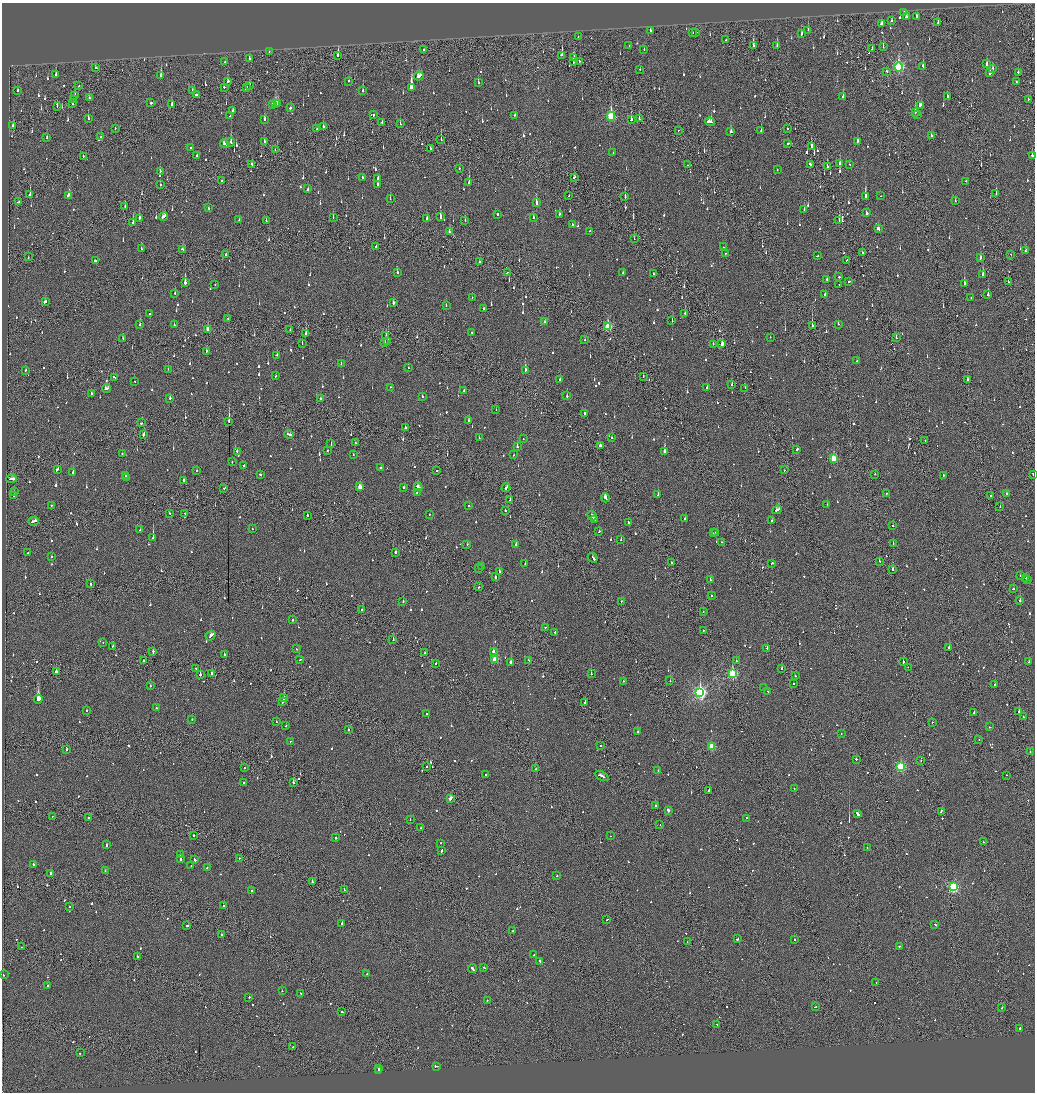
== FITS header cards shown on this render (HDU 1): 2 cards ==
NAXIS1  =                 2065
NAXIS2  =                 2180

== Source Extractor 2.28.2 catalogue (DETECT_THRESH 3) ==
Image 2065 x 2180 px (HDU 1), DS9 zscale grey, zoomed out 1/2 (1 PNG px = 2 x 2 image px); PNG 1037 x 1094 px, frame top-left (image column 1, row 2179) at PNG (2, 3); each listed source drawn as its Kron ellipse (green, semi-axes under 4 px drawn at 4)
Background -0.117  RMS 0.065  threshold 0.196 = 3 sigma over >= 5 px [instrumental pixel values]
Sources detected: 1282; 62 cannot appear on this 1/2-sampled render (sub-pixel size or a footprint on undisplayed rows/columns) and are neither listed nor drawn; of the other 1220, the 500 brightest by FLUX_AUTO listed and drawn (720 fainter detections omitted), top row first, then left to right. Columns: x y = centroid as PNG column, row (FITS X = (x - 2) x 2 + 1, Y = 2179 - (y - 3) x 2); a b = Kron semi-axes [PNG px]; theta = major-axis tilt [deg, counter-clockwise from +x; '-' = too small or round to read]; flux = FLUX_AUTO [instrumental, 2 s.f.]
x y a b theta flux
904 13 3 2 - 66
906 17 3 2 - 74
916 17 3 2 - 100
892 20 2 2 - 190
881 23 4 2 - 98
938 23 3 1 - 66
650 30 2 2 - 58
808 30 2 2 - 120
696 32 2 2 - 110
693 33 2 2 - 98
801 34 3 2 - 58
578 37 2 2 - 68
726 40 2 1 - 48
629 46 2 2 - 77
753 46 4 2 - 580
777 46 3 2 - 150
883 47 2 1 - 79
644 49 2 2 - 56
872 49 2 2 - 300
423 50 2 1 - 68
269 51 2 1 - 55
338 55 3 1 - 280
562 55 3 2 - 180
249 58 3 2 - 52
573 58 2 1 - 60
579 61 2 1 - 92
225 62 2 2 - 53
573 62 2 1 - 91
987 64 3 2 - 95
923 66 2 2 - 170
899 67 4 3 - 1700
96 68 3 2 - 63
640 69 2 2 - 72
992 69 3 2 - 93
886 71 2 2 - 64
1018 72 3 2 - 58
990 73 3 2 - 150
56 74 2 2 - 92
161 75 3 2 - 240
419 76 5 3 - 200
349 81 2 2 - 83
227 82 3 2 - 320
478 82 3 2 - 69
1017 82 2 2 - 51
249 85 2 2 - 100
79 86 2 2 - 83
224 87 2 2 - 240
411 87 4 2 - 2800
246 88 3 2 - 210
192 90 3 2 - 62
18 91 2 2 - 77
363 91 2 2 - 56
75 95 2 2 - 68
196 95 2 2 - 130
843 96 2 2 - 190
947 96 3 2 - 60
89 98 2 2 - 93
1028 99 2 2 - 94
74 100 2 2 - 200
73 103 2 2 - 280
151 103 2 2 - 100
276 103 3 3 - 160
278 103 4 2 - 89
272 104 3 2 - 220
172 105 3 2 - 97
920 105 4 2 - 110
57 106 3 2 - 110
291 108 2 2 - 550
233 110 2 2 - 99
915 112 3 2 - 180
373 115 3 2 - 59
515 115 2 2 - 71
918 115 2 2 - 53
230 116 4 2 - 120
611 116 4 3 - 1100
88 119 3 2 - 220
264 119 3 2 - 160
639 119 3 2 - 130
631 120 3 2 - 180
382 122 2 2 - 47
710 122 5 3 - 190
400 124 2 2 - 74
13 125 3 2 - 140
323 127 2 2 - 81
115 128 2 1 - 49
317 129 2 2 - 51
787 129 2 1 - 51
678 130 2 1 - 57
761 131 2 2 - 60
731 132 3 2 - 110
931 136 2 2 - 110
100 137 3 2 - 90
47 138 2 2 - 56
441 140 3 1 - 120
264 141 3 2 - 63
857 141 4 2 - 120
231 142 4 2 - 98
788 143 3 2 - 72
225 144 5 3 - 160
811 146 3 1 - 370
191 148 2 2 - 54
431 149 2 2 - 130
275 150 2 1 - 49
613 153 2 2 - 67
1032 155 2 2 - 180
197 156 2 2 - 77
83 157 3 1 - 62
252 164 2 2 - 63
810 164 4 2 - 130
840 164 3 2 - 160
849 164 2 2 - 140
688 165 2 2 - 75
827 166 3 2 - 77
459 168 2 2 - 54
777 170 2 2 - 53
160 171 2 2 - 54
362 177 2 2 - 90
574 177 2 2 - 110
378 178 4 2 - 140
221 180 2 2 - 75
966 181 2 2 - 77
469 182 2 2 - 270
160 185 2 2 - 67
378 185 3 2 - 140
308 189 3 2 - 95
996 194 2 1 - 50
30 195 2 2 - 310
69 195 4 2 - 210
569 196 2 2 - 79
625 196 3 2 - 150
881 196 2 1 - 47
865 197 3 2 - 740
390 199 3 1 - 54
955 201 2 2 - 61
19 202 4 2 - 100
536 202 4 2 - 600
125 207 2 1 - 55
208 208 2 2 - 70
804 209 2 2 - 57
867 213 3 2 - 610
497 214 2 2 - 240
559 214 2 2 - 68
164 216 4 3 - 130
333 217 2 2 - 72
440 217 3 2 - 400
534 217 2 2 - 150
139 218 3 2 - 73
427 218 3 2 - 190
239 220 2 2 - 60
465 220 2 2 - 100
839 220 3 1 - 92
266 221 2 1 - 61
133 223 2 2 - 130
572 224 2 2 - 92
878 229 3 2 - 160
590 231 2 2 - 52
449 232 3 2 - 110
634 239 2 2 - 56
376 246 2 2 - 360
724 247 2 2 - 48
141 249 2 2 - 91
183 249 3 2 - 130
1025 251 2 2 - 47
862 253 2 2 - 91
226 254 3 2 - 210
725 254 2 2 - 50
1011 255 2 2 - 160
817 256 2 2 - 64
28 257 2 1 - 66
980 258 3 2 - 100
95 260 2 2 - 150
847 260 2 2 - 73
479 261 2 1 - 130
397 272 3 2 - 120
507 272 3 2 - 86
623 273 2 2 - 47
653 274 2 2 - 48
983 275 3 2 - 370
839 277 2 2 - 200
827 280 3 2 - 74
849 281 2 2 - 190
1008 282 2 1 - 58
185 283 3 2 - 430
964 283 3 2 - 260
215 285 2 2 - 51
839 285 2 1 - 62
175 293 2 2 - 94
825 295 3 2 - 120
988 295 3 2 - 210
472 297 2 1 - 49
971 298 2 1 - 74
45 302 3 2 - 72
393 303 2 2 - 630
446 306 2 2 - 64
483 309 2 2 - 80
150 314 2 2 - 56
685 314 2 2 - 76
228 318 2 2 - 60
672 321 2 2 - 78
545 322 2 2 - 99
174 324 2 2 - 73
838 324 2 2 - 74
140 325 2 2 - 260
812 326 2 1 - 440
608 327 3 3 - 740
208 329 3 2 - 170
290 329 2 2 - 47
472 332 2 2 - 120
306 333 4 2 - 150
386 335 2 1 - 56
770 337 2 2 - 77
123 338 2 1 - 62
896 338 2 1 - 120
585 340 2 2 - 54
388 341 3 1 - 360
385 342 2 2 - 95
302 344 2 2 - 77
713 344 2 2 - 110
722 344 3 2 - 97
206 351 3 1 - 100
277 355 2 2 - 47
857 361 2 2 - 70
341 363 2 2 - 49
408 368 2 2 - 63
168 369 2 2 - 51
25 370 2 2 - 57
525 370 3 2 - 370
276 376 2 2 - 81
643 376 2 1 - 120
114 377 3 2 - 200
560 380 2 2 - 71
968 380 3 2 - 84
134 381 2 2 - 56
732 385 2 2 - 170
391 387 2 2 - 62
707 387 2 2 - 63
745 388 2 1 - 50
107 389 4 2 - 220
464 391 2 2 - 110
91 393 2 2 - 400
567 396 2 2 - 89
422 397 2 2 - 470
170 398 2 2 - 200
320 399 2 2 - 89
496 410 2 2 - 77
585 414 2 2 - 87
229 421 4 2 - 140
468 421 2 2 - 110
141 423 2 2 - 79
405 428 2 2 - 210
144 434 4 2 - 190
289 434 5 2 - 220
479 438 2 2 - 61
612 438 3 2 - 190
523 439 2 2 - 48
925 440 2 2 - 64
355 442 2 1 - 100
331 444 2 2 - 49
600 446 3 2 - 72
517 447 2 2 - 140
797 449 2 2 - 160
327 450 2 2 - 85
237 451 2 2 - 50
664 451 3 2 - 460
122 453 2 2 - 53
353 454 2 1 - 51
514 455 2 1 - 80
834 459 3 3 - 550
232 461 2 2 - 63
244 465 2 2 - 69
381 468 2 2 - 52
57 469 3 2 - 100
784 470 2 1 - 66
197 471 2 2 - 51
437 471 2 2 - 63
73 472 2 2 - 190
260 474 2 2 - 340
875 474 2 1 - 51
1033 474 3 1 - 120
943 475 2 2 - 63
126 476 3 2 - 90
126 477 3 2 - 130
12 479 5 2 - 210
184 480 3 2 - 100
360 487 3 3 - 180
404 487 2 2 - 80
418 487 4 2 - 130
223 488 2 2 - 67
506 488 4 2 - 170
14 492 2 2 - 130
417 493 2 2 - 60
886 493 2 2 - 52
1007 493 2 2 - 75
658 495 2 2 - 160
991 495 2 2 - 71
14 496 2 2 - 49
605 498 5 2 - 500
510 499 3 1 - 170
827 504 2 2 - 61
51 506 2 2 - 130
469 506 2 2 - 57
1000 507 2 2 - 56
777 510 5 2 - 300
505 511 2 2 - 60
169 513 2 2 - 57
185 513 2 2 - 53
429 514 2 2 - 54
307 515 2 2 - 56
592 516 5 2 - 250
685 519 2 2 - 51
595 520 3 2 - 170
34 521 5 2 - 140
772 521 2 2 - 90
628 522 2 2 - 56
893 526 2 2 - 51
252 529 2 2 - 62
140 530 2 2 - 66
599 531 2 2 - 52
715 532 2 1 - 92
713 533 2 2 - 53
153 538 2 2 - 790
621 540 2 2 - 76
721 542 2 1 - 63
893 543 2 1 - 48
467 544 2 2 - 87
516 544 2 2 - 120
28 552 2 2 - 70
395 552 2 2 - 210
52 556 2 2 - 47
593 558 5 2 - 210
879 561 2 2 - 51
672 562 2 2 - 170
772 563 2 2 - 53
525 564 2 2 - 67
481 566 2 1 - 260
479 568 2 2 - 100
892 570 3 2 - 190
499 571 2 2 - 220
1020 575 2 2 - 68
495 577 2 2 - 140
1026 578 2 2 - 60
710 580 2 2 - 71
1028 580 2 2 - 240
91 584 2 2 - 81
479 587 3 2 - 70
1013 589 2 2 - 52
711 596 2 2 - 62
1020 600 2 2 - 410
403 601 2 2 - 73
621 601 2 2 - 60
362 609 2 2 - 120
703 611 2 1 - 53
292 620 2 2 - 220
545 627 2 2 - 47
703 630 2 1 - 59
555 632 2 2 - 59
211 636 5 2 - 290
393 640 2 1 - 64
103 642 2 2 - 57
112 646 2 2 - 54
949 647 2 2 - 170
767 648 3 1 - 230
296 649 2 2 - 58
153 651 3 2 - 150
493 651 2 2 - 160
425 653 2 2 - 52
224 654 2 2 - 110
495 659 3 3 - 460
144 660 2 2 - 66
300 660 2 2 - 74
529 660 4 2 - 110
736 661 2 1 - 56
903 661 3 2 - 140
511 662 2 2 - 2800
1029 662 2 2 - 79
436 664 2 2 - 52
908 667 2 2 - 49
196 668 2 1 - 86
782 668 2 2 - 170
56 672 3 2 - 120
212 673 3 2 - 100
591 674 2 2 - 270
732 674 3 3 - 1200
200 675 2 2 - 360
795 676 2 1 - 47
623 681 2 2 - 53
670 681 2 2 - 84
793 684 2 1 - 220
995 684 2 2 - 50
150 686 2 2 - 54
764 688 2 2 - 49
767 691 2 2 - 77
700 692 4 3 - 2800
284 698 3 2 - 130
38 699 4 2 - 2700
283 701 4 2 - 210
585 702 3 2 - 120
156 708 2 2 - 72
87 710 2 2 - 59
1019 712 2 2 - 550
427 713 2 1 - 67
974 713 2 2 - 240
1023 717 2 2 - 53
192 720 2 2 - 140
276 722 2 2 - 58
932 722 2 1 - 58
286 726 2 2 - 55
990 727 2 2 - 98
348 730 2 2 - 160
638 732 2 2 - 93
841 734 2 2 - 57
979 739 2 1 - 54
290 741 2 2 - 59
601 746 2 1 - 54
712 746 3 3 - 570
67 749 2 2 - 120
1030 751 2 2 - 96
856 759 2 2 - 170
921 761 2 1 - 110
427 766 2 2 - 57
901 767 3 3 - 1200
244 768 2 2 - 70
536 769 3 2 - 140
658 770 2 2 - 91
486 774 2 2 - 83
1006 775 2 2 - 73
602 776 7 2 -26 270
244 783 2 1 - 61
293 783 2 2 - 180
794 789 2 2 - 130
709 791 2 2 - 330
450 798 4 2 - 380
655 806 2 2 - 140
668 810 2 2 - 48
941 811 2 1 - 98
857 814 4 2 - 280
52 816 2 1 - 68
88 817 2 1 - 200
746 818 2 2 - 160
410 820 2 2 - 71
660 824 2 1 - 54
421 828 2 2 - 72
194 835 2 2 - 50
610 836 2 1 - 50
336 838 2 2 - 150
983 842 2 1 - 47
441 843 2 2 - 48
106 845 3 2 - 88
867 848 2 1 - 54
442 850 3 2 - 140
180 855 3 2 - 160
180 858 3 2 - 200
239 858 2 2 - 72
195 859 3 2 - 110
33 864 2 2 - 240
191 865 2 2 - 63
207 867 2 2 - 76
105 871 2 2 - 50
51 873 2 1 - 2400
557 876 2 2 - 120
312 882 3 2 - 230
953 887 4 3 - 1700
344 890 2 1 - 79
251 891 2 2 - 75
224 906 2 2 - 130
69 907 2 2 - 51
607 920 2 2 - 87
342 923 2 1 - 320
187 925 2 2 - 62
935 925 3 2 - 110
513 931 2 2 - 150
222 935 2 2 - 120
738 939 3 2 - 230
794 939 2 2 - 160
687 942 2 2 - 49
899 946 2 1 - 97
21 947 2 1 - 51
534 955 2 2 - 140
137 956 2 2 - 440
540 961 3 2 - 130
484 967 2 2 - 97
473 968 4 2 - 230
367 974 2 1 - 130
3 975 2 2 - 69
876 983 2 2 - 48
48 986 2 2 - 280
282 991 2 2 - 47
300 993 2 2 - 97
249 997 2 2 - 49
487 1000 2 2 - 47
815 1007 2 1 - 100
1002 1007 2 1 - 57
342 1012 3 2 - 100
717 1024 2 2 - 55
1020 1028 2 2 - 220
293 1047 2 2 - 100
80 1053 2 2 - 65
436 1066 3 2 - 130
379 1068 2 2 - 210
378 1071 2 1 - 91
At the frame edge (FLAGS 8, measured only in part): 3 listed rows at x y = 1032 155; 1033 474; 3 975
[720 fainter detections neither listed nor drawn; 62 sub-pixel or undisplayed-footprint detections neither listed nor drawn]